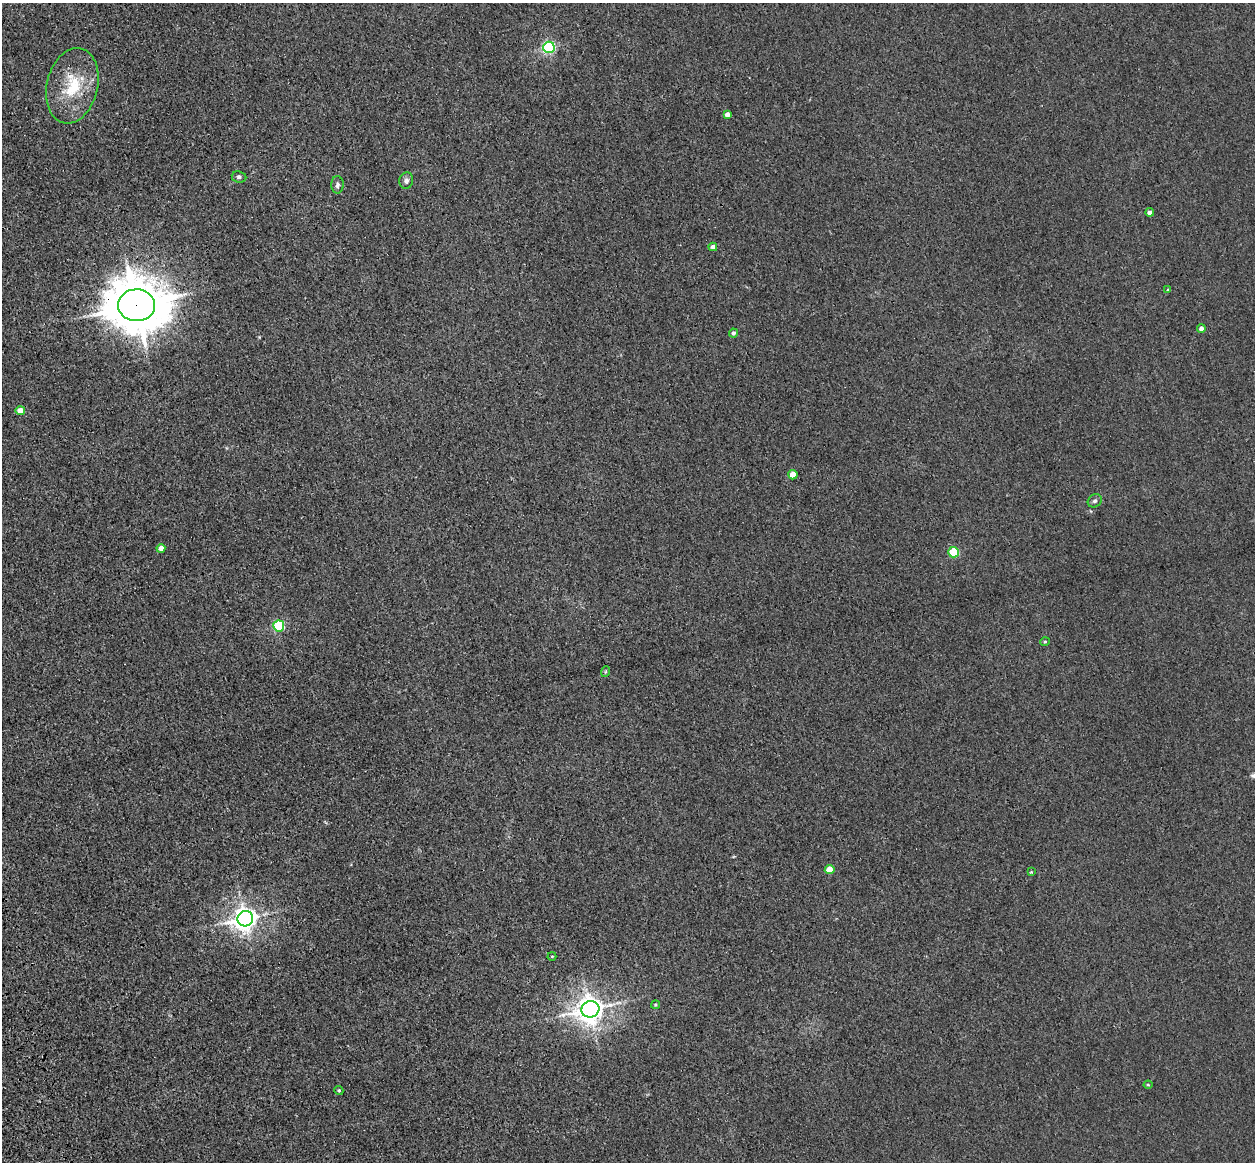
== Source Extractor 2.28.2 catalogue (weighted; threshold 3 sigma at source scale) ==
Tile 7 of 4 x 4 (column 3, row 2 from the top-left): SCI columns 2621-3873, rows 2605-3764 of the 5241 x 5093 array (HDU 1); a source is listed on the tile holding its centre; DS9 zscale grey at full resolution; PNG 1257 x 1164 px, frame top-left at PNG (2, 3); each listed source drawn as its Kron ellipse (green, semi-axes under 4 px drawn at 4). Shown black and unused: <1% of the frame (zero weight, under 3 of 4 exposures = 6% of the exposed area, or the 3 px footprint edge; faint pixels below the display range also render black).
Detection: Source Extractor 2.28.2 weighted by HDU 2 'WHT'; one run over the whole footprint, this tile lists its part. Background 0.0213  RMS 0.0051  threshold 0.0228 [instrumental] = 3 sigma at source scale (4.5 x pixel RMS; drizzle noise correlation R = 1.50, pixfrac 1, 0.05/0.05 arcsec/px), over >= 5 px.
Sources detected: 28; all 28 listed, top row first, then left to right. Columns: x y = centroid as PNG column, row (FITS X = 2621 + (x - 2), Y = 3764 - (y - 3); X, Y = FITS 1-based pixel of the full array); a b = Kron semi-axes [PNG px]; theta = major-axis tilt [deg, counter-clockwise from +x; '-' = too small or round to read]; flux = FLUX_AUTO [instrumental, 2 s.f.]
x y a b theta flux
549 47 6 5 - 93
72 86 38 25 77 26
727 114 4 4 - 3.1
239 177 7 5 -8 1.4
406 181 8 7 - 1.9
337 185 8 6 89 1.5
1150 212 4 4 - 2.8
713 247 4 4 - 2.6
1168 290 4 3 - 0.7
136 305 18 16 -4 2800
1201 328 4 4 - 2.2
733 333 4 4 - 1.4
20 411 4 4 - 6.1
793 475 4 4 - 8.3
1095 501 7 6 - 1.4
161 548 4 4 - 3.8
954 552 5 5 - 25
279 626 5 5 - 51
1045 642 5 4 - 0.57
605 672 5 3 - 0.53
830 869 5 4 - 7.3
1031 872 3 3 - 0.41
245 919 8 7 - 490
552 956 4 4 - 0.49
655 1005 4 3 - 0.65
590 1009 9 8 - 640
1148 1085 4 4 - 0.48
339 1090 5 4 - 0.7
Overlapping masked pixels (flux is a lower limit): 1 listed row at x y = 136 305